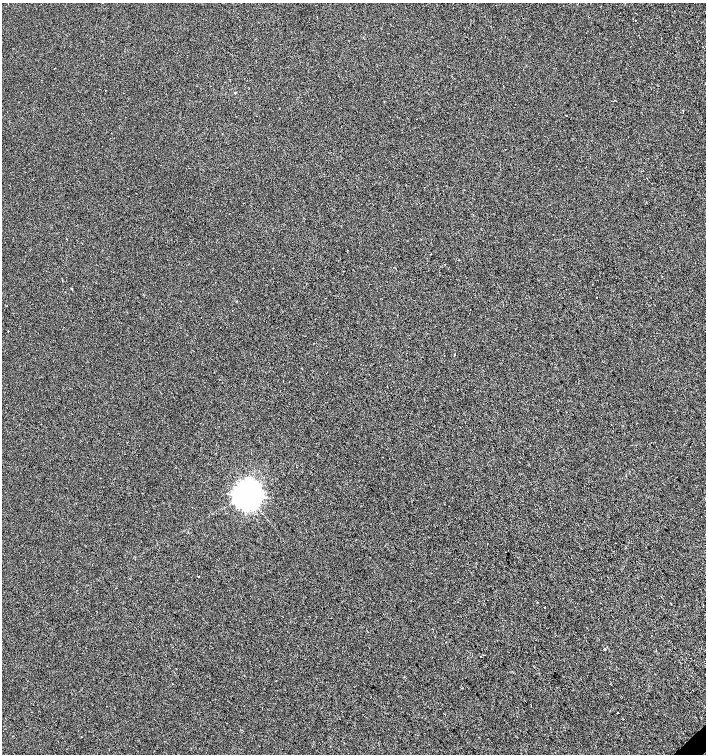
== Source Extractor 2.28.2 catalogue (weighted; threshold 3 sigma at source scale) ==
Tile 6 of 4 x 4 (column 2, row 2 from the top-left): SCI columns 1620-3026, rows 3008-4510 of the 5987 x 6019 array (HDU 1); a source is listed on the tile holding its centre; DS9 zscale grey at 2 x 2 block average (1 PNG px = mean of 2 x 2 image px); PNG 708 x 756 px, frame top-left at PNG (2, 3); no overlay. Shown black and unused: <1% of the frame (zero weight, under 2 of 3 exposures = <1% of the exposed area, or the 3 px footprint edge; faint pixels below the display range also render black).
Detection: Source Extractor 2.28.2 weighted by HDU 2 'WHT'; one run over the whole footprint, this tile lists its part. Background -8.51e-04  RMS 0.0041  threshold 0.0186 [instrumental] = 3 sigma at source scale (4.5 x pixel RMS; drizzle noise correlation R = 1.50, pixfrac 1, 0.0396/0.0396 arcsec/px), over >= 5 px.
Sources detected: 14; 1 cosmic-ray / hot-pixel residue — not listed; the other 13 listed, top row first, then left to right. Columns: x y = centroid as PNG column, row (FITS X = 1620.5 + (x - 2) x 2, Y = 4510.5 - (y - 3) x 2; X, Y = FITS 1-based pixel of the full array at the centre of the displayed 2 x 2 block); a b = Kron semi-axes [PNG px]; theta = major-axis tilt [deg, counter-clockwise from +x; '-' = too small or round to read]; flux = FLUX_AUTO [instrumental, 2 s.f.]
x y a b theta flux
635 20 2 2 - 0.6
235 93 3 2 - 0.74
683 111 2 2 - 0.73
473 215 2 2 - 0.42
306 284 2 2 - 0.46
71 289 2 2 - 4.6
8 331 2 2 - 0.44
454 355 2 2 - 0.88
247 495 9 8 - 940
198 576 2 2 - 1.3
544 607 2 2 - 1.3
605 649 2 2 - 15
81 737 2 2 - 0.49
Diffuse or blended objects may show on this block-average render without a row.